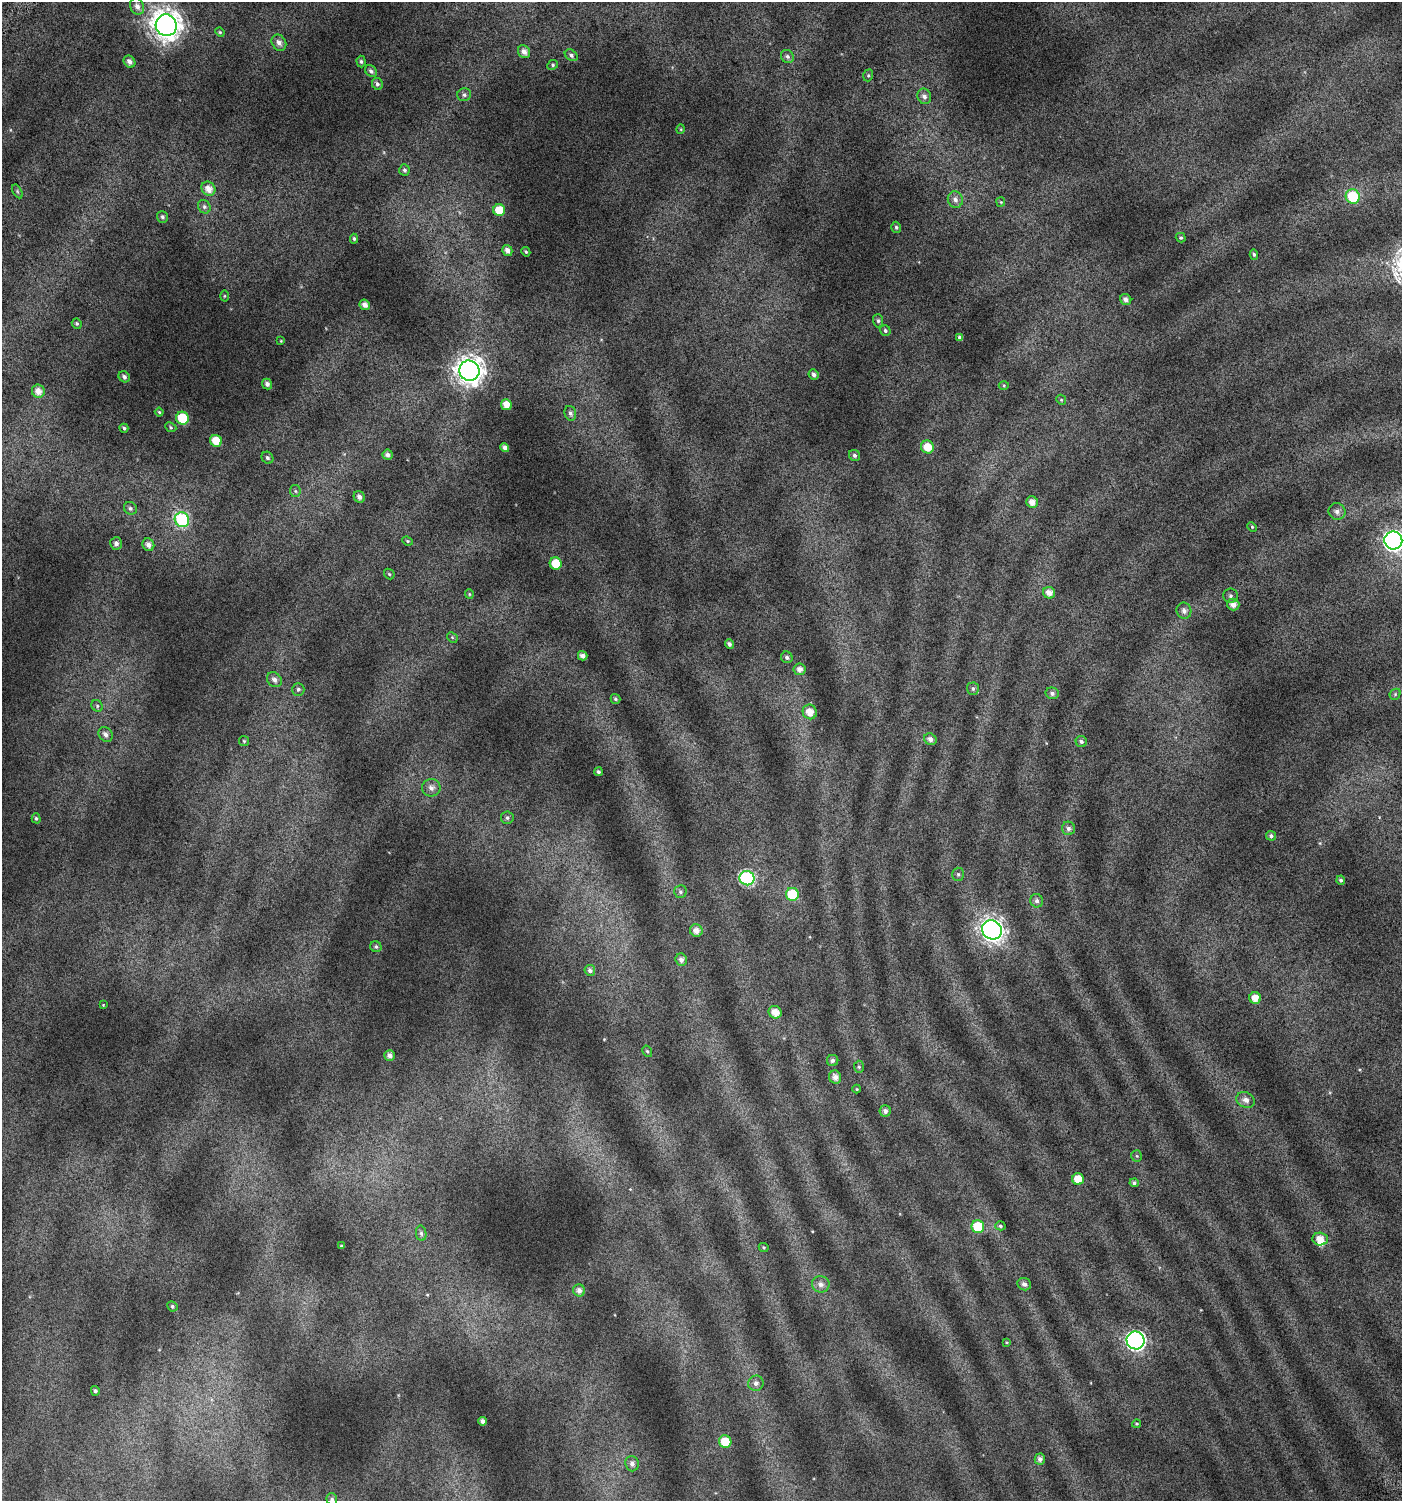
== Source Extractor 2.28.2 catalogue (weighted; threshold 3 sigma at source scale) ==
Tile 11 of 4 x 4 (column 3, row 3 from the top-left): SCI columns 3036-4435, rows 1532-3030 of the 6008 x 6064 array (HDU 1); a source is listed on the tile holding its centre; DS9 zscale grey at full resolution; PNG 1404 x 1503 px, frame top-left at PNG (2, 2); each listed source drawn as its Kron ellipse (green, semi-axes under 4 px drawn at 4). Shown black and unused: <1% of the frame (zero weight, under 4 of 7 exposures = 2% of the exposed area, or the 3 px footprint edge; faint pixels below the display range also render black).
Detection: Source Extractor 2.28.2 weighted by HDU 2 'WHT'; one run over the whole footprint, this tile lists its part. Background 0.0777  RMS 0.047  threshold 0.192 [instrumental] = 3 sigma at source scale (4.09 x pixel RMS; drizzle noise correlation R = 1.36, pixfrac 0.8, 0.0396/0.0396 arcsec/px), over >= 5 px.
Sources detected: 145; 1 inside a brighter listed object's ellipse — not listed separately; the other 144 listed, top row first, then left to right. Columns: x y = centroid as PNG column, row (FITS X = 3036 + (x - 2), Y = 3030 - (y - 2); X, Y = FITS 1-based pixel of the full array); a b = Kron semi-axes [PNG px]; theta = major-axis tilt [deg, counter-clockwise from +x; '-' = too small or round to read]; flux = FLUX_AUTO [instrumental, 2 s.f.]
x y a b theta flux
137 6 8 7 - 24
166 25 11 10 - 5600
220 32 5 4 - 5.6
279 43 8 7 - 23
524 52 7 5 -59 24
571 55 7 5 -35 11
787 56 7 6 - 13
361 61 6 4 -86 8.1
129 62 6 5 - 22
553 65 5 4 - 6.5
371 71 7 5 -44 11
868 75 6 5 - 6.8
377 84 6 5 - 12
464 95 7 6 - 11
924 96 8 7 - 18
681 129 5 3 - 3.7
404 170 6 5 - 9.9
208 189 7 6 - 39
17 191 7 4 -60 7.9
1353 196 7 7 - 180
955 200 8 7 - 21
1001 202 5 4 - 4.3
204 207 7 6 - 9.9
499 210 6 6 - 66
162 217 6 5 - 9.3
896 227 5 5 - 7.3
1181 238 5 4 - 7.3
354 239 5 4 - 7.5
507 250 6 4 -57 21
526 252 5 4 - 5.9
1254 254 5 4 - 7.4
224 296 5 3 - 4.5
1126 299 6 5 - 21
365 305 5 5 - 21
878 321 6 5 - 8.5
77 324 5 4 - 7.5
885 330 6 5 - 8.9
960 337 4 4 - 12
281 341 4 3 - 3.1
469 371 10 10 - 5100
814 375 5 5 - 13
124 377 6 5 - 13
267 384 5 5 - 16
1004 385 5 3 - 4.1
38 391 7 6 - 35
1061 400 5 4 - 5.9
506 405 5 5 - 46
159 412 4 4 - 5.7
570 413 7 5 -75 13
182 418 6 6 - 160
171 427 6 4 -24 6.4
124 428 4 4 - 6.8
216 441 6 5 - 67
505 447 5 4 - 18
927 447 6 6 - 65
387 455 5 5 - 18
855 455 6 5 - 10
267 458 6 5 - 10
295 491 6 5 - 8.1
359 497 6 5 - 17
1032 502 6 5 - 30
130 508 7 6 - 11
1337 511 9 8 - 21
182 520 7 7 - 460
1252 527 5 4 - 4.9
1393 540 9 8 - 1900
407 541 5 4 - 5
116 543 6 6 - 15
148 545 6 6 - 21
556 563 6 6 - 82
389 574 6 4 -47 6
1049 593 6 5 - 33
469 594 5 4 - 4.6
1231 596 7 7 - 11
1233 604 6 6 - 29
1184 611 8 7 - 22
452 637 6 4 -46 5.7
729 644 5 4 - 13
583 656 5 4 - 23
787 657 6 5 - 12
800 669 6 6 - 22
274 680 8 6 -45 19
298 689 6 6 - 9.6
973 689 6 6 - 10
1052 693 7 6 - 14
1395 694 6 5 - 6.5
615 699 5 4 - 8.1
97 706 6 5 - 8.4
810 712 7 7 - 47
105 734 8 6 -53 20
930 739 6 5 - 22
244 741 5 5 - 5.9
1081 741 6 5 - 10
598 772 4 4 - 9.1
431 788 9 8 - 24
36 818 5 4 - 6.7
507 818 6 6 - 9.7
1068 828 7 6 - 14
1271 836 5 5 - 11
958 874 6 5 - 8.4
747 878 7 7 - 600
1341 880 4 4 - 9.2
680 892 6 6 - 8.9
792 894 6 6 - 200
1037 901 7 6 - 14
992 930 10 9 - 2800
696 931 6 6 - 27
376 947 6 5 - 8
681 960 6 5 - 18
590 970 5 5 - 15
1255 998 6 5 - 48
103 1005 3 2 - 2.9
775 1012 7 6 - 43
647 1051 6 4 -59 7
390 1055 5 5 - 21
833 1060 6 5 - 12
859 1067 6 5 - 7.4
835 1077 6 6 - 25
857 1089 4 4 - 3.8
1246 1100 9 7 -27 27
885 1111 6 5 - 16
1137 1156 5 5 - 6.8
1078 1179 6 5 - 62
1134 1183 4 4 - 10
1000 1226 5 4 - 7.6
978 1227 6 6 - 170
421 1233 8 5 -80 11
1320 1239 8 6 -5 42
341 1246 3 3 - 4.8
764 1247 5 4 - 5.6
821 1284 9 8 - 23
1024 1284 7 6 - 17
579 1290 6 6 - 22
172 1306 5 5 - 8.4
1136 1340 9 8 - 1300
1006 1342 4 3 - 4.2
756 1383 8 7 - 17
95 1391 5 4 - 10
483 1421 4 4 - 17
1137 1424 4 3 - 5.2
725 1442 6 6 - 96
1040 1459 5 5 - 18
632 1464 8 7 - 19
332 1499 6 5 - 9.8
Isophote crosses this tile's border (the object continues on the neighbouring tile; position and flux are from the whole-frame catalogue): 2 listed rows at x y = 1393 540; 332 1499